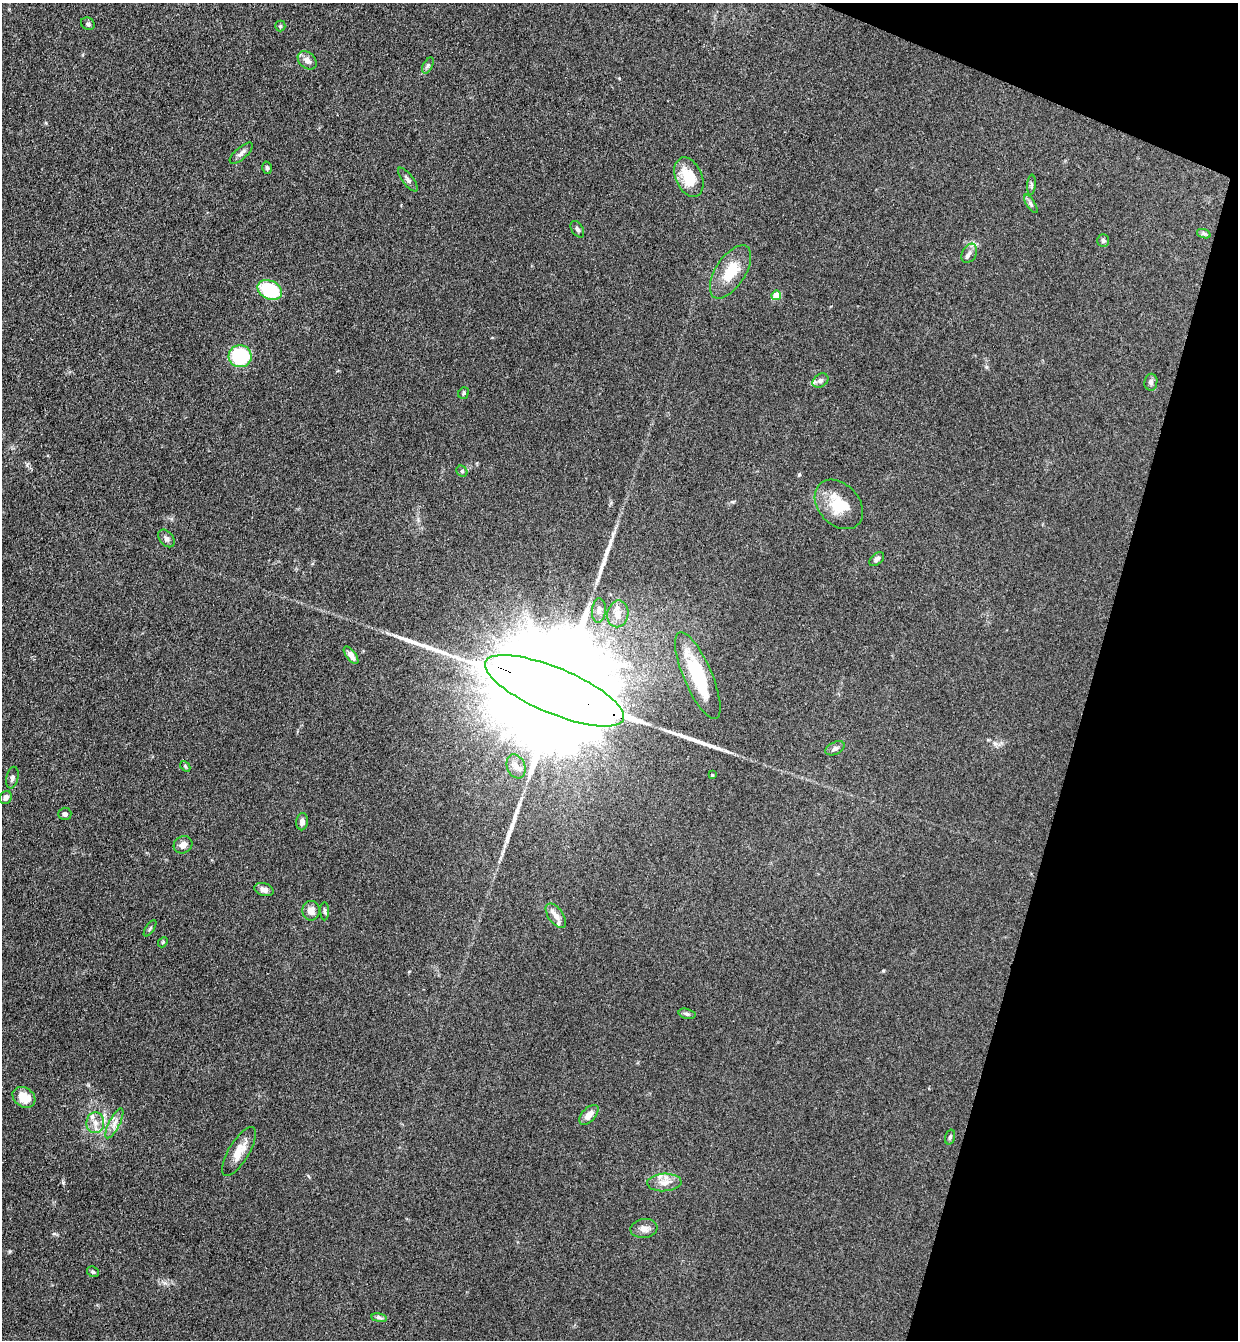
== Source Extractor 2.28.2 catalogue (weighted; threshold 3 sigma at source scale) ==
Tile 8 of 4 x 4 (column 4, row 2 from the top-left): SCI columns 3895-5130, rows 2699-4036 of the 5447 x 5397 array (HDU 1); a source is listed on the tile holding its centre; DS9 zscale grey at full resolution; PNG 1240 x 1342 px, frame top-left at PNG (2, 3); each listed source drawn as its Kron ellipse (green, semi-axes under 4 px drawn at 4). Shown black and unused: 14% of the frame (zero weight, under 3 of 4 exposures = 5% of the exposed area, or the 3 px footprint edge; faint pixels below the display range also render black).
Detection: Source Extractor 2.28.2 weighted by HDU 2 'WHT'; one run over the whole footprint, this tile lists its part. Background 0.128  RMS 0.0077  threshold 0.0349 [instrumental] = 3 sigma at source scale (4.5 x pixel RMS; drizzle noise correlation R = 1.50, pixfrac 1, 0.05/0.05 arcsec/px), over >= 5 px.
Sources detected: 62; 1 inside a brighter object's white glare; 3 long thin detections or spike segments (spike, bleed or trail) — neither listed nor drawn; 2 inside a brighter listed object's ellipse — not listed separately; the other 56 listed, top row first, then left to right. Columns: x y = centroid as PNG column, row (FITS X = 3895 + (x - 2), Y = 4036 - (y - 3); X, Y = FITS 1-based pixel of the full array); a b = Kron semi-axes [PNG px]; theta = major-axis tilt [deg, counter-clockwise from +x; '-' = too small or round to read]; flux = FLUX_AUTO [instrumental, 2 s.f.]
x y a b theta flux
88 24 7 6 - 1.6
280 26 5 5 - 1.1
307 60 11 7 -43 4.7
428 65 9 4 62 1.6
241 153 14 6 42 3.5
267 168 6 5 - 1.4
689 177 20 13 -66 23
408 180 14 5 -52 2.5
1031 185 10 4 86 1.5
1031 204 10 4 -58 1.8
577 229 9 5 -58 1.8
1204 234 7 4 -19 1.4
1103 241 6 6 - 1.6
969 253 10 7 60 3.3
730 272 30 15 57 22
270 290 13 9 -27 45
776 295 5 4 - 14
240 356 11 11 - 47
820 381 8 6 33 2.3
1151 382 8 6 83 2.5
464 393 6 5 - 1.3
462 471 6 5 - 1.1
839 504 28 20 -47 23
166 538 10 6 -51 2.4
877 559 8 5 39 2.2
599 611 12 7 85 3.1
618 614 13 10 79 6.5
351 655 10 5 -53 4.8
698 676 47 14 -67 46
554 691 75 23 -23 65000
835 748 10 6 26 2.7
185 766 6 4 -48 1.1
516 766 12 9 -69 5.1
712 775 3 3 - 0.92
12 778 11 6 78 2.5
6 797 7 5 58 2.9
65 814 6 6 - 2.2
302 822 8 6 86 3.8
183 845 9 8 - 4.4
264 889 10 6 -17 3.4
311 911 9 9 - 6.2
325 911 9 3 -89 1.2
556 916 14 7 -53 4.9
150 928 9 3 56 1.1
163 942 6 4 48 0.97
687 1014 8 5 -14 1.6
24 1097 12 9 -36 13
589 1115 12 6 47 6
95 1123 10 9 - 5.8
114 1123 16 5 63 4.8
950 1137 7 4 75 1.4
239 1152 28 10 59 11
664 1182 17 9 3 7.6
644 1228 13 9 9 5.3
93 1272 6 5 - 1.4
379 1318 8 4 -8 1.8
Overlapping masked pixels (flux is a lower limit): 1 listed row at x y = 554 691